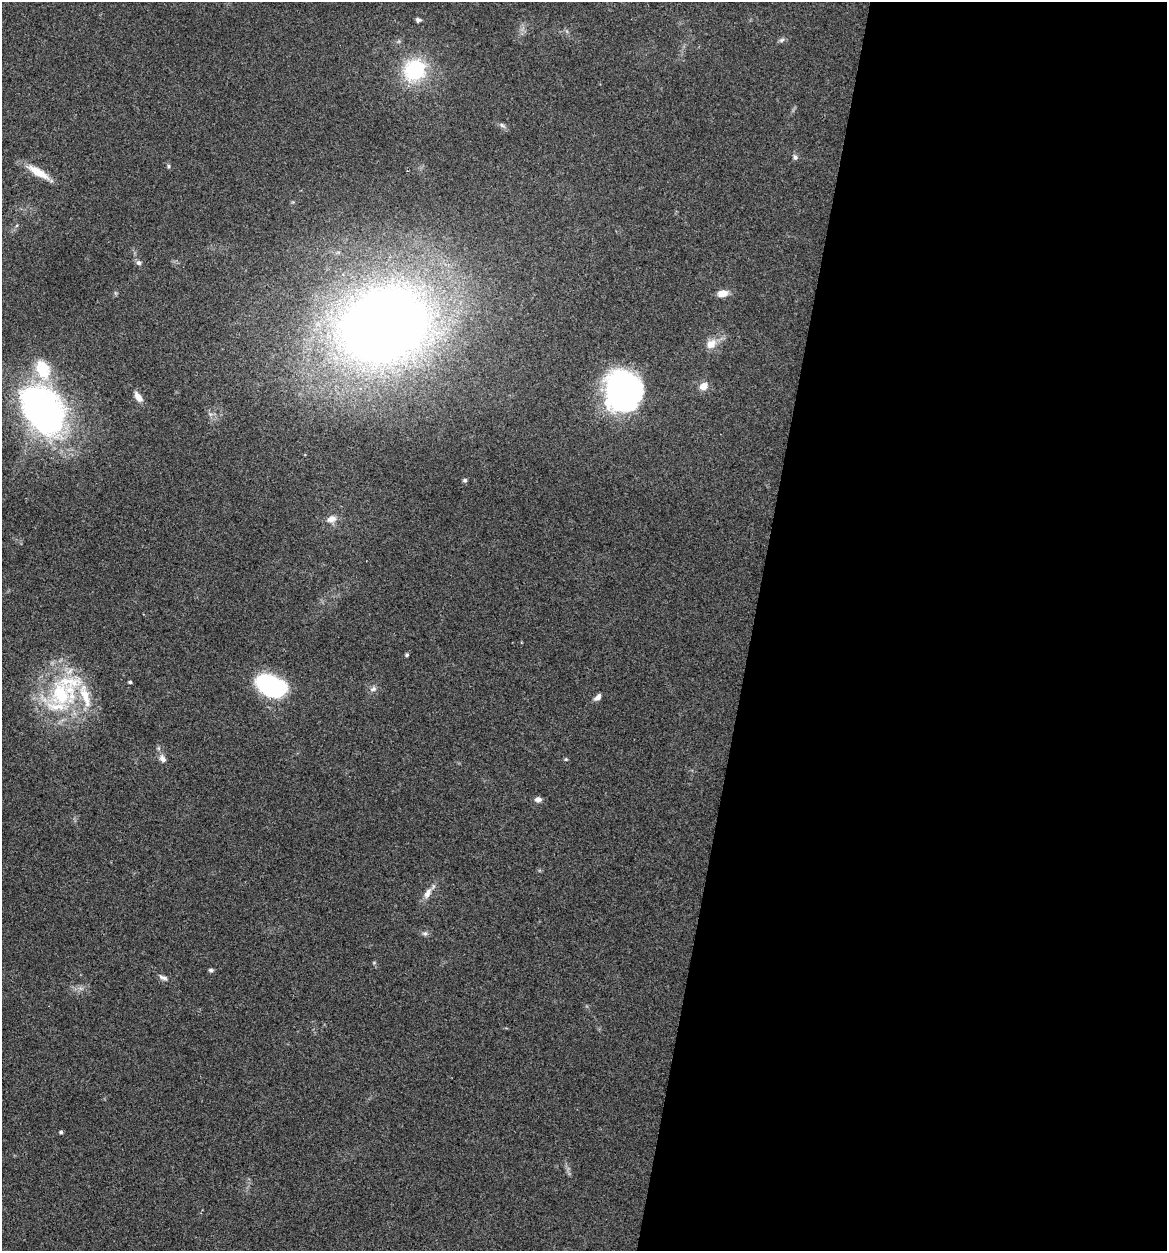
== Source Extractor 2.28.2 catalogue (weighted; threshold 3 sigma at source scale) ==
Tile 12 of 4 x 4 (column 4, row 3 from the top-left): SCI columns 3737-4901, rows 1253-2501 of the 5022 x 5005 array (HDU 1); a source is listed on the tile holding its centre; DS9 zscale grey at full resolution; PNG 1169 x 1253 px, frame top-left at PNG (2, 2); no overlay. Shown black and unused: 36% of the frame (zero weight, under 3 of 4 exposures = <1% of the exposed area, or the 3 px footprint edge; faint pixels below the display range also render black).
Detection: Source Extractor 2.28.2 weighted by HDU 2 'WHT'; one run over the whole footprint, this tile lists its part. Background 0.0635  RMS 0.0051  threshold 0.023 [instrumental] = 3 sigma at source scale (4.5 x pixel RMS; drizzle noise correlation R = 1.50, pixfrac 1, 0.05/0.05 arcsec/px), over >= 5 px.
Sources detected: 36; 1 inside a brighter object's white glare — not listed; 4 inside a brighter listed object's ellipse — not listed separately; the other 31 listed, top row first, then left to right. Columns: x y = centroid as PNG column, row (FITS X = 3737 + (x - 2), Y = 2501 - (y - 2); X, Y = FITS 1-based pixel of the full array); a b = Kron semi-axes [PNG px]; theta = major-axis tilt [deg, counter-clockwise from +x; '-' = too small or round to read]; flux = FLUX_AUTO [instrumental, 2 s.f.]
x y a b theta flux
418 20 6 5 - 1.2
782 40 8 5 27 1.2
414 70 21 19 48 40
502 125 8 5 -30 1.4
795 157 7 6 - 1.4
169 166 5 5 - 0.82
38 172 31 9 -31 9.4
139 263 7 6 - 1.4
723 293 11 7 9 5.3
384 324 69 53 21 750
711 344 15 11 36 5.6
703 386 8 7 - 5.3
623 389 35 33 29 120
138 397 13 7 -53 3.7
43 410 58 39 -59 180
465 480 6 5 - 0.9
331 519 12 9 16 3.9
407 655 4 4 - 0.77
130 682 4 3 - 1.1
270 686 25 15 -25 83
373 689 10 7 28 1.9
61 694 46 41 -16 56
598 697 10 5 41 2.2
162 759 11 8 -56 2.5
566 759 5 4 - 0.64
538 799 9 6 1 1.9
428 893 17 8 61 4
425 933 8 5 -7 1.3
211 970 6 5 - 1.1
163 977 12 6 -21 1.9
61 1132 4 4 - 1.1